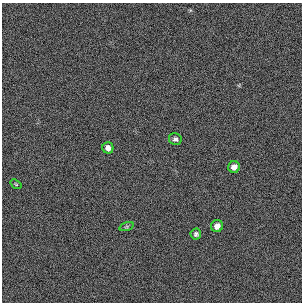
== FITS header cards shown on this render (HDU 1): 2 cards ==
NAXIS1  =                  300 / length of original image axis
NAXIS2  =                  300 / length of original image axis

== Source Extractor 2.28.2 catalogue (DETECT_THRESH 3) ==
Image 300 x 300 px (HDU 1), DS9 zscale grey, 1 PNG px = 1 image px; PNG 304 x 304 px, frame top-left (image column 1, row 300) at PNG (2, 3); each listed source drawn as its Kron ellipse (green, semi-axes under 4 px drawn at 4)
Background 383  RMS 67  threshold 200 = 3 sigma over >= 5 px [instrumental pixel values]
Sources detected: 7; all 7 listed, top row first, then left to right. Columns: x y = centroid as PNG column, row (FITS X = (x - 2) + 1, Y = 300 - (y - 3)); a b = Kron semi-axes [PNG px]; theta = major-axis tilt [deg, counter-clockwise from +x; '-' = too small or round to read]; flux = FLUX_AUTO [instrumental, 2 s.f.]
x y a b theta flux
175 139 6 6 - 13000
108 148 5 5 - 25000
234 167 6 5 - 27000
16 184 6 3 -37 4700
217 226 6 6 - 26000
127 227 7 3 19 5900
196 234 5 5 - 11000